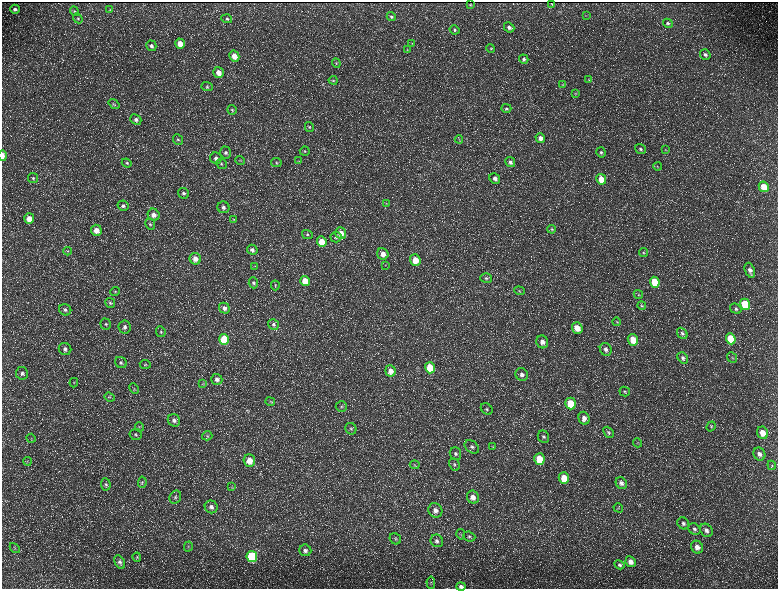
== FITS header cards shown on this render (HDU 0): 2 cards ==
NAXIS1  =                 1552 / length of data axis 1
NAXIS2  =                 1173 / length of data axis 2

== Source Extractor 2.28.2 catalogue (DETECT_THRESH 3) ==
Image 1552 x 1173 px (HDU 0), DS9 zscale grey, zoomed out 1/2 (1 PNG px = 2 x 2 image px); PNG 780 x 591 px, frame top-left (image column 1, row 1173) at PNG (2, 2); each listed source drawn as its Kron ellipse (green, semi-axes under 4 px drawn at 4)
Background 214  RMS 9.7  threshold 29.1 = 3 sigma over >= 5 px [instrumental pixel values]
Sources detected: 203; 32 cannot appear on this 1/2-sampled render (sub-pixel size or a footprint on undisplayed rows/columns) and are neither listed nor drawn; the other 171 listed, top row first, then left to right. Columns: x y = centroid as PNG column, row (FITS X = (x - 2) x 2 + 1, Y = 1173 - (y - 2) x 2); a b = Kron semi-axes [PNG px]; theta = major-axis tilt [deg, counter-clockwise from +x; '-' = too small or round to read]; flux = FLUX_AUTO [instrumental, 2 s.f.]
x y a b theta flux
552 3 2 1 - 1000
470 5 2 2 - 1500
15 9 5 4 - 5100
110 10 4 3 - 1800
74 11 5 4 - 2700
586 15 3 2 - 950
391 17 5 4 - 3100
78 18 5 4 - 2900
227 19 5 4 - 3600
668 23 5 4 - 3700
509 27 5 4 - 7000
455 30 5 4 - 3400
180 44 5 5 - 24000
412 44 3 3 - 1300
151 46 5 5 - 5100
491 49 4 3 - 2100
407 50 4 3 - 1300
705 55 5 5 - 5100
234 56 5 5 - 23000
524 59 5 4 - 4600
336 63 5 4 - 2500
218 72 5 5 - 16000
589 79 4 3 - 1400
333 80 4 3 - 1900
563 85 4 3 - 1700
207 87 5 4 - 3200
576 93 4 4 - 1600
114 104 6 3 -38 2600
506 108 5 4 - 3400
232 110 5 4 - 3400
136 119 6 5 - 6800
309 127 5 4 - 3000
540 138 5 4 - 11000
178 139 5 5 - 4000
459 139 4 3 - 1400
640 149 6 4 -36 4900
665 150 3 3 - 1400
305 151 5 4 - 2800
601 152 5 4 - 3900
226 153 6 5 - 5800
3 156 5 2 - 12000
216 158 6 5 - 7300
240 161 5 3 - 2100
299 161 4 2 - 1300
510 162 5 4 - 6000
127 163 5 4 - 3100
276 163 5 4 - 3500
221 164 5 5 - 3900
658 166 4 3 - 1600
33 178 5 5 - 3500
495 178 6 5 - 9200
601 179 5 4 - 33000
764 187 5 4 - 37000
183 193 6 5 - 6000
386 203 3 3 - 1500
123 206 5 5 - 5100
223 207 6 6 - 7900
154 215 6 5 - 14000
29 219 5 5 - 21000
234 219 3 3 - 1500
150 224 6 4 -66 3500
552 229 4 4 - 2700
96 230 5 5 - 19000
341 233 6 5 - 21000
307 235 5 4 - 3400
336 237 5 5 - 5000
322 241 5 4 - 32000
252 250 5 5 - 6500
67 251 4 2 - 1600
643 253 4 4 - 2100
383 254 6 5 - 17000
195 259 6 5 - 16000
415 260 6 5 - 31000
254 266 4 2 - 1200
385 266 4 2 - 1600
750 270 8 5 -69 9600
486 278 6 4 -19 4000
305 281 5 4 - 41000
655 282 5 4 - 66000
253 283 5 5 - 4100
275 285 5 3 - 2300
115 291 5 4 - 2900
519 291 5 4 - 2600
638 294 5 4 - 2400
110 303 5 4 - 3400
745 304 5 4 - 90000
642 306 4 4 - 2500
224 308 6 5 - 7600
736 309 6 4 -33 4000
65 310 6 5 - 6100
617 322 4 3 - 2100
106 324 6 5 - 3800
273 324 5 5 - 4700
125 327 6 6 - 6900
577 328 6 5 - 24000
161 332 5 4 - 3200
682 333 6 4 -50 3900
224 339 5 5 - 93000
731 339 5 4 - 75000
633 340 6 5 - 32000
542 342 6 5 - 11000
65 349 6 6 - 7200
606 349 7 5 -61 8200
683 358 6 5 - 5200
732 358 6 3 -49 2500
121 363 6 5 - 4800
145 364 5 4 - 2800
430 368 5 5 - 64000
390 371 6 5 - 16000
22 373 6 6 - 6500
522 375 6 6 - 9000
217 379 5 5 - 8700
74 383 5 3 - 1800
203 384 4 4 - 1800
134 389 6 4 -63 2700
625 392 5 4 - 3100
109 397 5 2 - 1600
270 402 5 3 - 2100
571 403 6 5 - 53000
341 407 5 5 - 4000
487 409 6 5 - 4100
584 418 6 5 - 11000
174 420 6 6 - 7800
711 426 5 4 - 2600
139 427 5 2 - 1400
351 429 6 5 - 4500
608 432 6 4 -49 3700
762 433 6 5 - 23000
136 434 6 6 - 4200
207 436 5 4 - 2600
543 437 6 5 - 4900
31 438 5 3 - 1900
637 443 4 3 - 2000
472 447 8 5 -37 6900
493 447 4 3 - 1800
455 454 6 5 - 5700
759 454 7 5 -64 9500
539 459 6 5 - 53000
27 461 4 3 - 2300
249 461 6 5 - 24000
454 464 6 5 - 4100
415 465 5 4 - 2900
772 465 5 3 - 2200
564 478 6 5 - 32000
142 482 5 4 - 2700
621 483 6 5 - 7300
106 484 6 5 - 3800
232 487 4 3 - 2200
175 497 7 5 65 5100
473 497 6 5 - 14000
211 507 6 6 - 9200
618 508 5 2 - 1400
435 510 7 6 - 12000
683 523 6 5 - 5500
694 529 6 5 - 5700
706 530 7 6 - 8700
461 534 5 3 - 2300
469 536 6 4 -22 4000
395 539 6 5 - 3900
437 541 6 6 - 6700
188 547 5 4 - 2700
697 547 7 5 -56 12000
15 548 6 2 -48 1800
305 550 6 5 - 7000
252 556 5 5 - 160000
137 557 4 4 - 2200
120 562 7 4 -61 5800
631 562 5 5 - 13000
619 565 5 4 - 3700
431 583 6 3 -86 2000
461 586 4 4 - 6200
At the frame edge (FLAGS 8, measured only in part): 2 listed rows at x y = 3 156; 461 586
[32 sub-pixel or undisplayed-footprint detections neither listed nor drawn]